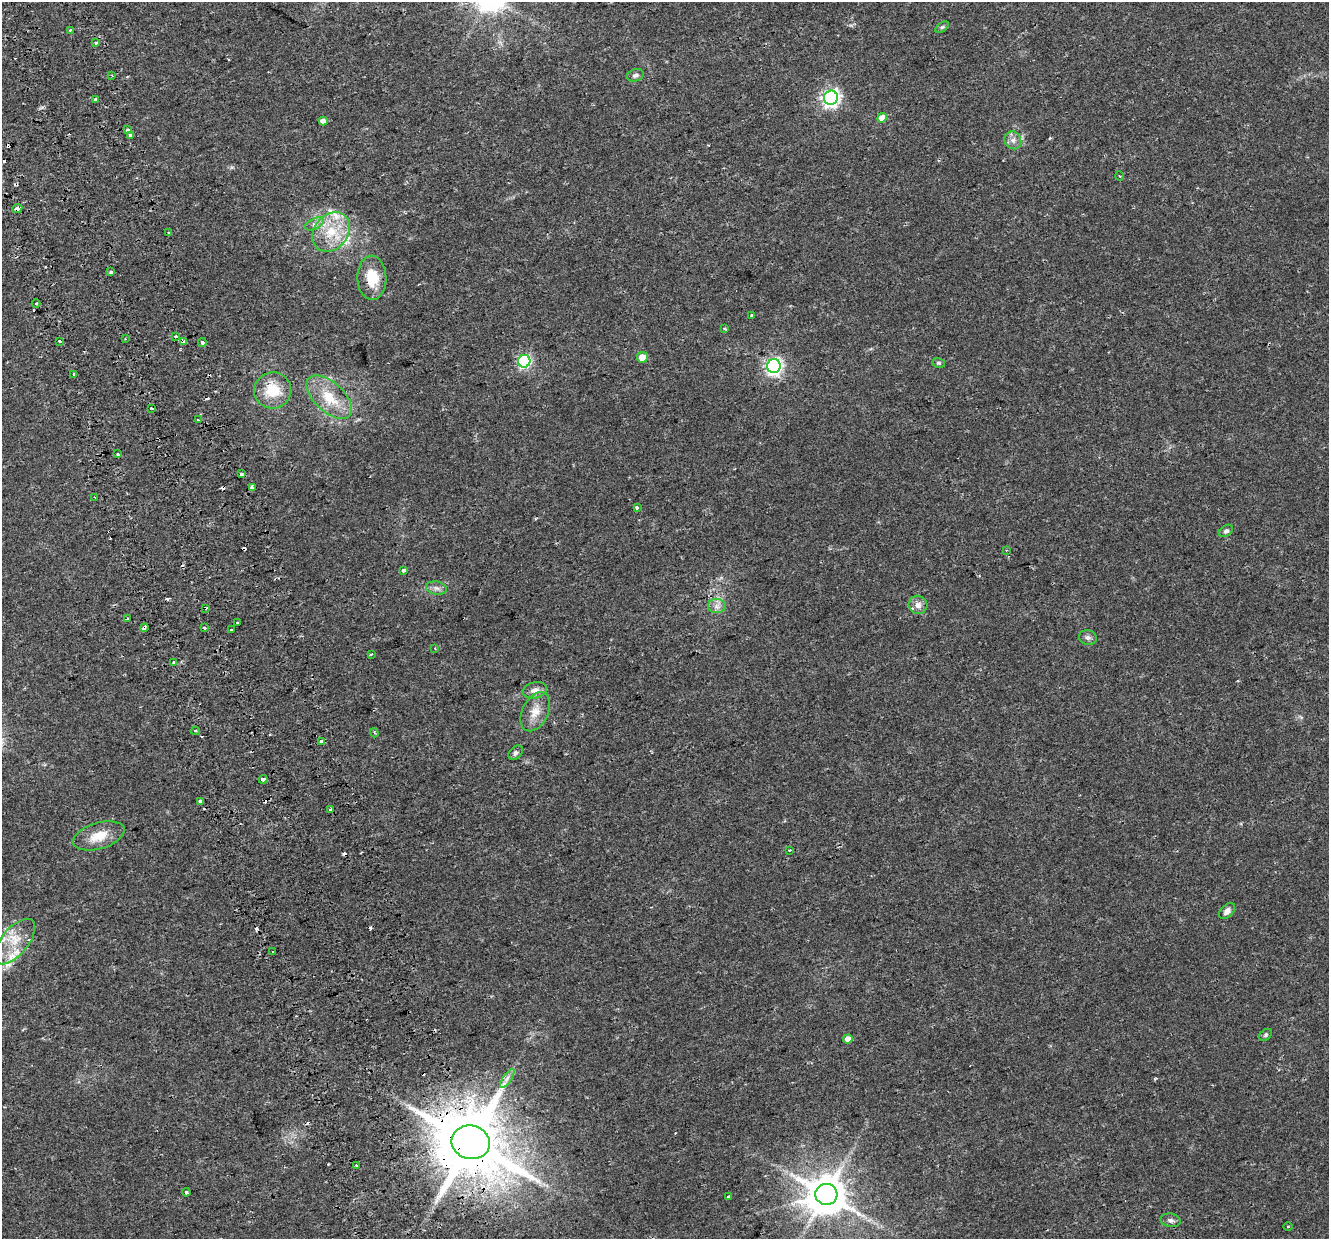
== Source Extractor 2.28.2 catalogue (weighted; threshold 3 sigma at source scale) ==
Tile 11 of 4 x 4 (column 3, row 3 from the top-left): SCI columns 2711-4037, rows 1317-2553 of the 5422 x 5159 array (HDU 1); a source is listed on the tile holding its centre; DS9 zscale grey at full resolution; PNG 1331 x 1241 px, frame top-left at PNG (2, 2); each listed source drawn as its Kron ellipse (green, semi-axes under 4 px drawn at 4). Shown black and unused: <1% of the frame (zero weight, under 2 of 3 exposures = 3% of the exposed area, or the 3 px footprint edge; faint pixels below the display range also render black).
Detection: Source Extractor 2.28.2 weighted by HDU 2 'WHT'; one run over the whole footprint, this tile lists its part. Background 0.0356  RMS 0.005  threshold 0.0226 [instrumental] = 3 sigma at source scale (4.5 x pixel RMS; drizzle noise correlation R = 1.50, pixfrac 1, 0.0396/0.0396 arcsec/px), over >= 5 px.
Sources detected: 102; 18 cosmic-ray / hot-pixel residue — neither listed nor drawn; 3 inside a brighter listed object's ellipse — not listed separately; the other 81 listed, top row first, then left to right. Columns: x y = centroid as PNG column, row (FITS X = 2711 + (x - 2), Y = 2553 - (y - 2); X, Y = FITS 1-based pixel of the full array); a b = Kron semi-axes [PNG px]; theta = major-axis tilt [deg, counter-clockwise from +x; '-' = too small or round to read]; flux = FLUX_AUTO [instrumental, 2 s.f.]
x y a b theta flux
942 27 7 4 36 0.8
71 30 3 3 - 1.2
96 43 3 3 - 3.1
112 75 3 2 - 0.45
635 75 8 6 15 1.4
831 98 7 7 - 180
95 99 4 3 - 0.71
882 118 5 4 - 5.6
323 121 4 4 - 2.7
128 130 4 3 - 2.1
131 135 3 3 - 2.1
1013 140 9 8 - 2.5
1119 176 4 3 - 0.47
17 208 5 3 - 8.2
314 224 10 5 27 1.9
331 232 21 17 50 16
169 233 3 3 - 0.99
111 272 3 3 - 1.8
372 278 22 14 -88 13
36 303 4 3 - 0.5
752 316 3 3 - 0.72
725 328 3 3 - 2.1
176 336 3 3 - 4.5
125 339 3 2 - 0.39
60 341 3 3 - 4.2
184 341 4 3 - 5.7
202 342 4 3 - 1.8
642 357 5 5 - 5.9
524 361 6 6 - 71
939 363 6 5 - 0.82
774 366 7 6 - 160
74 374 3 3 - 1.3
273 390 18 18 - 16
329 397 27 14 -42 16
151 408 2 2 - 0.56
198 420 3 3 - 2.1
118 454 3 3 - 1.4
242 474 4 2 - 0.88
252 487 4 3 - 2.2
95 497 4 2 - 0.46
637 508 3 3 - 1.1
1226 531 7 5 34 1.1
1007 550 4 2 - 0.4
404 570 3 3 - 4.9
436 588 10 6 -10 2.1
918 605 9 9 - 2.9
717 606 9 7 0 2.4
205 608 4 3 - 1.2
127 619 4 3 - 0.56
237 623 3 2 - 0.84
204 627 3 3 - 2.4
144 628 4 3 - 4.8
231 629 4 2 - 0.71
1088 637 9 7 -15 1.8
435 648 4 3 - 0.44
371 654 3 3 - 0.51
174 662 3 2 - 0.94
535 690 12 8 13 3.3
535 712 21 13 64 7.4
195 731 4 3 - 0.71
374 733 5 3 - 0.62
322 741 3 3 - 54
516 753 8 5 49 1.4
263 779 4 3 - 6.2
200 801 3 2 - 1.9
331 810 4 3 - 7.7
99 836 26 13 17 9.8
789 850 3 2 - 0.64
1227 911 9 6 47 2.4
15 942 27 13 50 12
273 952 3 3 - 1.1
1266 1035 7 5 42 0.84
848 1039 4 4 - 3.9
507 1078 11 3 55 1.4
471 1142 19 17 -13 5600
356 1166 3 2 - 1.6
186 1192 4 3 - 1.5
826 1194 11 10 - 1800
729 1197 3 3 - 4.7
1170 1220 10 6 -11 1.8
1288 1227 5 3 - 0.55
Overlapping masked pixels (flux is a lower limit): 10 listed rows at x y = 17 208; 372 278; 184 341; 252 487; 205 608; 144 628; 322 741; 263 779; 331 810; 471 1142